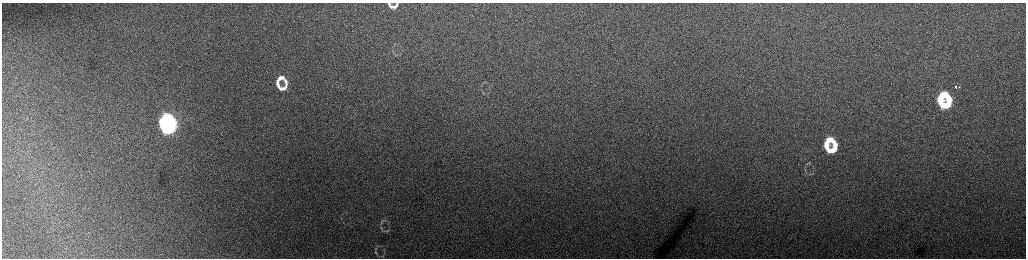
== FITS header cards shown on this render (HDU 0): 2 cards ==
NAXIS1  =                 2048 /fastest changing axis
NAXIS2  =                  512 /next to fastest changing axis

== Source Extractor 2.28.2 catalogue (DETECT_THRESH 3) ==
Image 2048 x 512 px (HDU 0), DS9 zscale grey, zoomed out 1/2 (1 PNG px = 2 x 2 image px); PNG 1028 x 260 px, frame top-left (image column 1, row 511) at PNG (2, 3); no overlay
Background 167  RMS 1.8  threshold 5.51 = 3 sigma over >= 5 px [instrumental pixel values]
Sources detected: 24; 1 cannot appear on this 1/2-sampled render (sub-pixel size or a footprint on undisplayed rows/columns) and is not listed; the other 23 listed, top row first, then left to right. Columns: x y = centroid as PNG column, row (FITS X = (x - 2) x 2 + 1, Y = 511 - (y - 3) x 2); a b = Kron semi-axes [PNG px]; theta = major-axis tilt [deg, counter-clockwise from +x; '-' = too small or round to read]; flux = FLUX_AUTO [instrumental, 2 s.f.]
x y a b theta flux
389 4 8 3 -58 930
392 7 6 3 -1 830
395 7 8 3 54 1000
396 55 5 2 - 370
281 78 11 6 31 2700
286 82 13 5 -76 2100
278 85 12 4 -68 2300
956 87 3 2 - 2300
284 88 9 4 21 1900
942 95 8 4 28 9300
948 98 10 5 -62 7700
942 103 15 9 -34 22000
165 119 12 7 5 57000
164 125 7 3 -64 25000
169 128 12 6 47 55000
829 140 13 6 -25 8200
826 147 8 4 -71 5300
830 150 12 5 28 7400
807 164 3 2 - 270
805 170 3 2 - 210
381 227 7 2 -62 360
377 246 3 2 - 190
376 252 6 2 -65 350
At the frame edge (FLAGS 8, measured only in part): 1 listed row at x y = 389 4
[1 sub-pixel or undisplayed-footprint detection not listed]